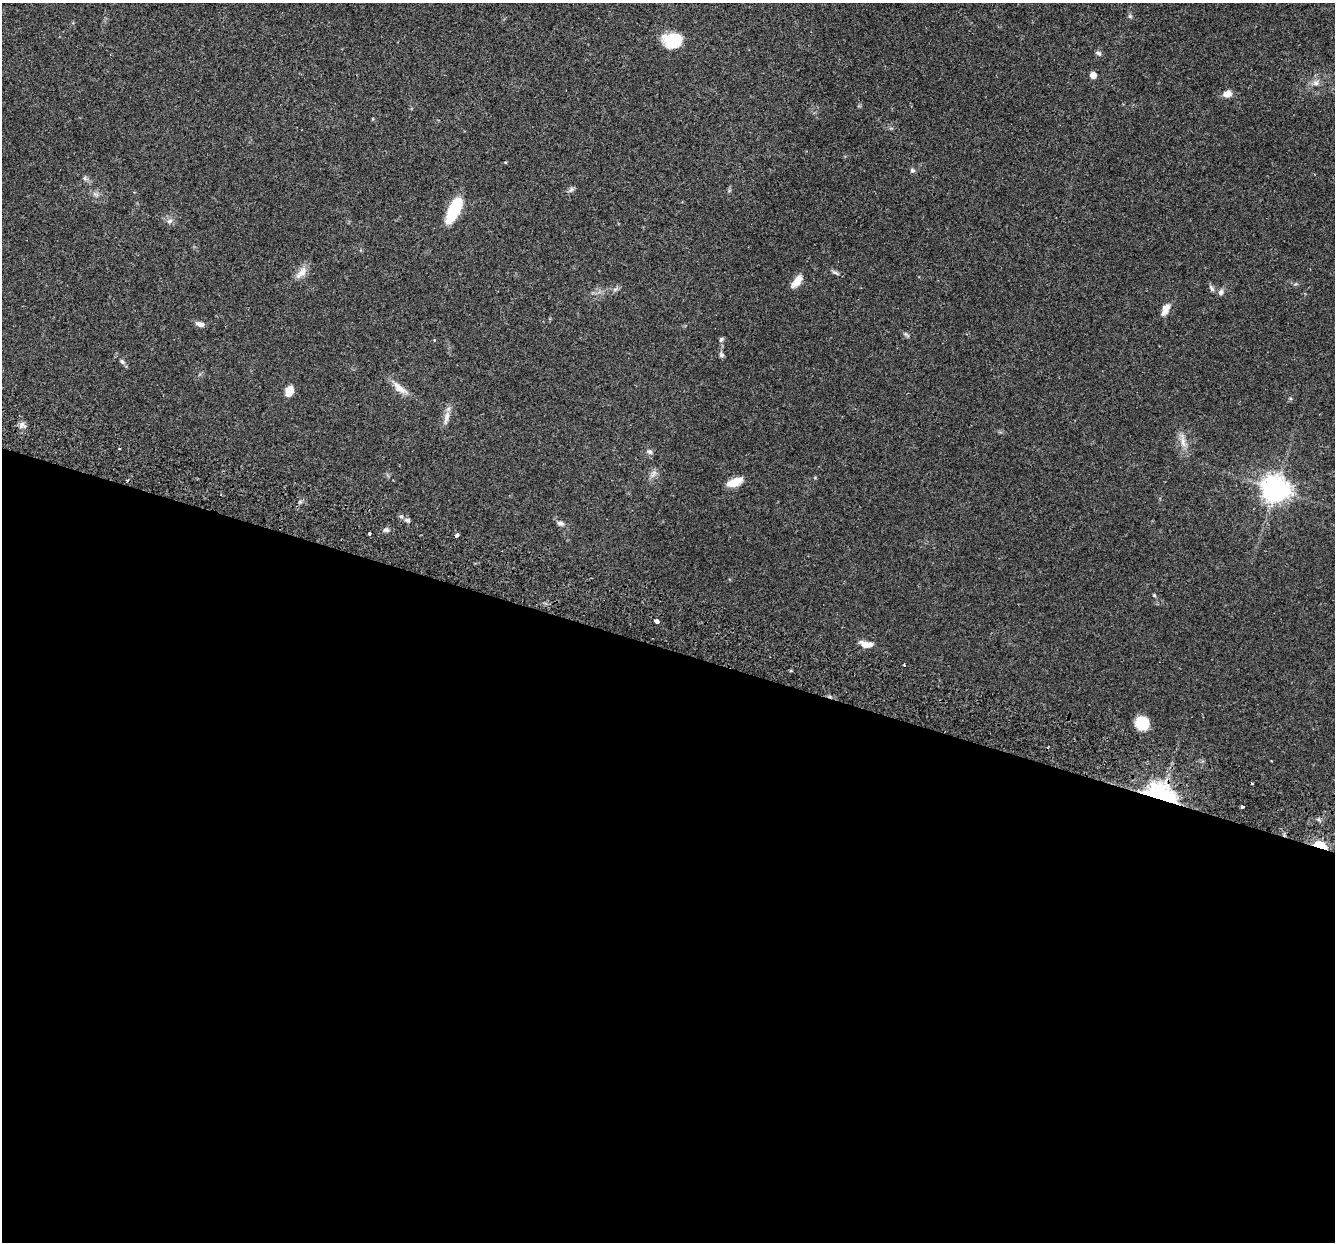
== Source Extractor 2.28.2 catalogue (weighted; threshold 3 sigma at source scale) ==
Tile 14 of 4 x 4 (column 2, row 4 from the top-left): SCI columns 1357-2689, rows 190-1429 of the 5382 x 5466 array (HDU 1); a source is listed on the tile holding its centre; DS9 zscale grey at full resolution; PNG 1337 x 1244 px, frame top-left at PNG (2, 3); no overlay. Shown black and unused: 48% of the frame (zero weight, under 2 of 3 exposures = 3% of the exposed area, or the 3 px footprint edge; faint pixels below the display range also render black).
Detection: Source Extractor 2.28.2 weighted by HDU 2 'WHT'; one run over the whole footprint, this tile lists its part. Background 0.0527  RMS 0.0068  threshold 0.0305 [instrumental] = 3 sigma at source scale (4.5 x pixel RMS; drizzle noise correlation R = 1.50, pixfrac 1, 0.05/0.05 arcsec/px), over >= 5 px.
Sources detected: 46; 2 cosmic-ray / hot-pixel residue — not listed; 1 inside a brighter listed object's ellipse — not listed separately; the other 43 listed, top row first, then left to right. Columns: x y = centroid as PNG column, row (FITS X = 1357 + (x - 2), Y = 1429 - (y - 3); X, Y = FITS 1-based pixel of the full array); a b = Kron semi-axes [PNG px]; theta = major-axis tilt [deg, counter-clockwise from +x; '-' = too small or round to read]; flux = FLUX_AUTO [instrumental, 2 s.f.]
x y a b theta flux
1130 16 6 5 - 1.1
672 40 22 17 6 19
1098 53 7 5 -32 1.5
1093 75 5 4 - 8.6
1316 83 9 7 21 2.8
1227 94 10 7 26 4.9
912 170 6 5 - 1.4
85 178 6 5 - 1.3
571 189 9 5 56 1.6
454 210 26 9 63 32
170 221 8 5 27 1.9
301 272 20 8 48 5.7
835 272 12 4 -27 1.4
797 281 17 7 52 6.7
1211 288 10 5 -58 1.8
1221 292 8 6 70 2.1
1165 310 16 7 65 5
200 324 11 5 -15 3
721 339 7 5 51 1.2
721 355 9 5 -57 1.5
122 361 7 5 -50 1.4
399 388 23 9 -38 6.8
289 391 11 7 65 6.8
446 417 20 7 77 4.7
22 425 11 7 -22 2.6
1183 442 15 7 -82 4.9
119 449 3 2 - 0.45
650 452 8 7 - 1.8
654 473 12 6 53 2.7
735 482 19 8 22 8.9
1275 489 8 8 - 750
408 520 7 5 -14 1.6
560 523 9 7 -16 2.2
386 530 6 5 - 1.4
369 534 3 3 - 1.3
457 535 4 3 - 8.1
1154 595 5 4 - 0.69
657 621 4 3 - 7.9
866 645 15 8 -23 4.7
1142 723 14 13 - 12
1160 796 11 8 -21 550
1242 806 3 3 - 1.6
1320 846 10 5 -21 35
Overlapping masked pixels (flux is a lower limit): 3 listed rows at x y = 457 535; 1160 796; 1320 846